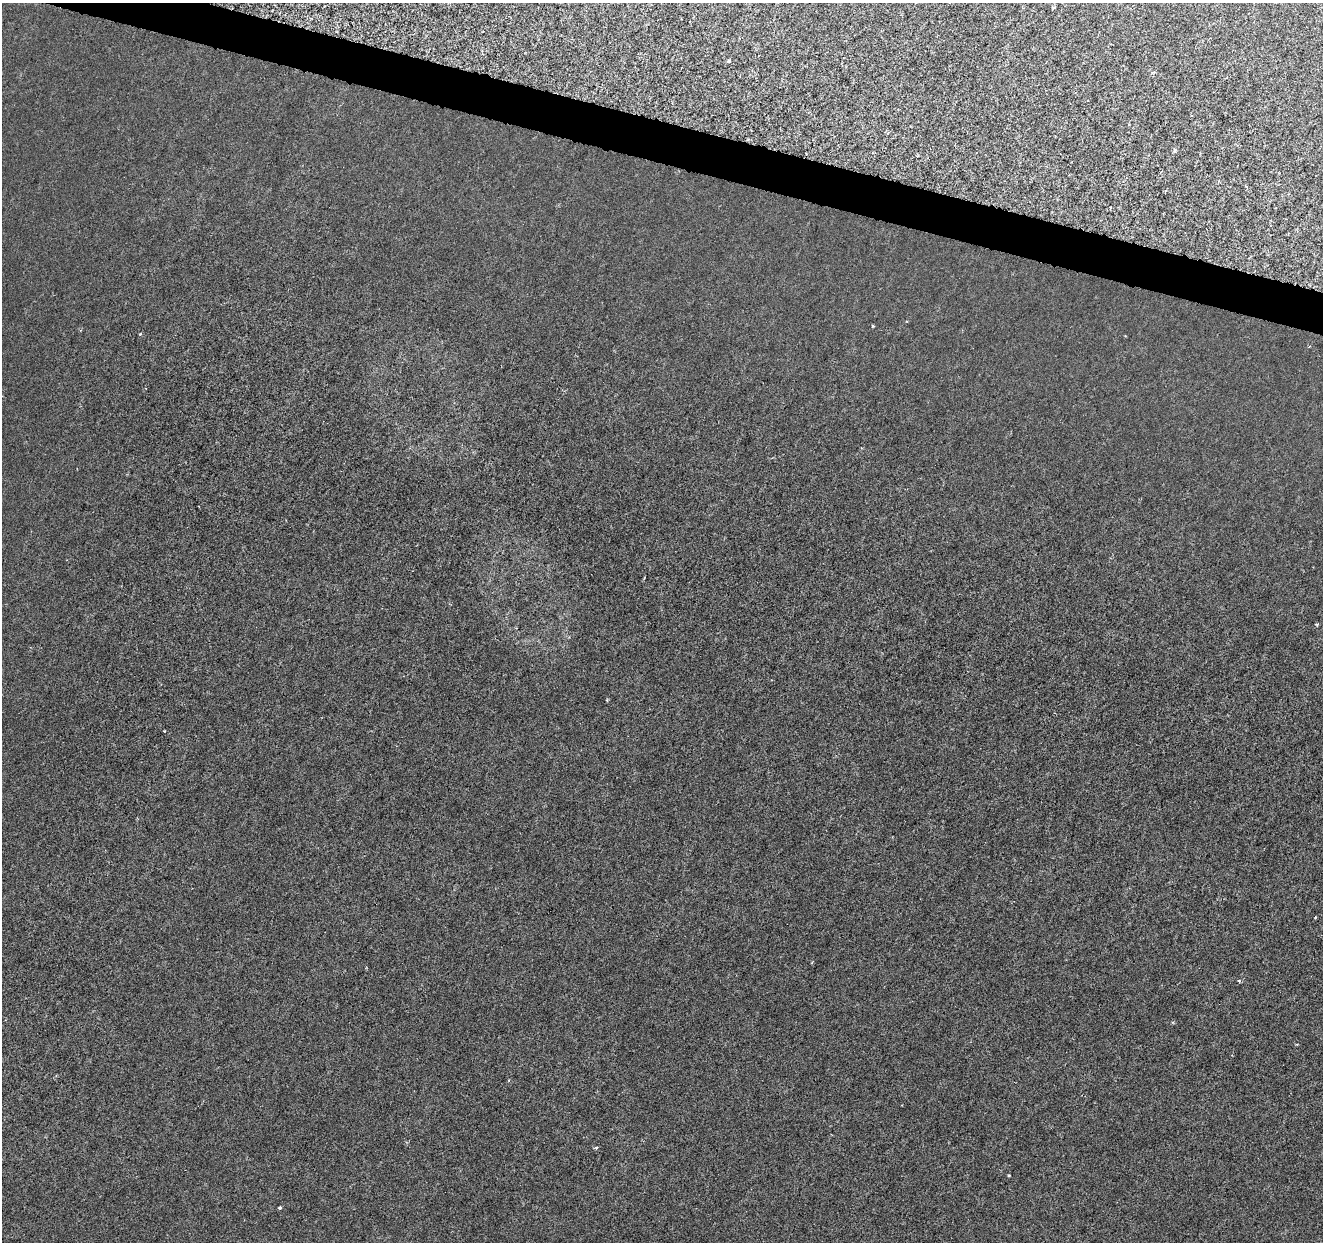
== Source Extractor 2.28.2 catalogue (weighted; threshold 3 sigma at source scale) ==
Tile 11 of 4 x 4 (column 3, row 3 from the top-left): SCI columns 2643-3963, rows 1460-2699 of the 5292 x 5459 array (HDU 1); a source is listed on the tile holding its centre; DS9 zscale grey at full resolution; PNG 1325 x 1244 px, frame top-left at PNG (2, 3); no overlay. Shown black and unused: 3% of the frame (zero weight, under 3 of 6 exposures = <1% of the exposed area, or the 3 px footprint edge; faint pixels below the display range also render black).
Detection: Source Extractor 2.28.2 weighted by HDU 2 'WHT'; one run over the whole footprint, this tile lists its part. Background 8.23e-04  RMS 0.0012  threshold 0.00486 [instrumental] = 3 sigma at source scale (4.09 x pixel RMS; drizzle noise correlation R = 1.36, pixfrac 0.8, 0.0396/0.0396 arcsec/px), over >= 5 px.
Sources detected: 12; all 12 listed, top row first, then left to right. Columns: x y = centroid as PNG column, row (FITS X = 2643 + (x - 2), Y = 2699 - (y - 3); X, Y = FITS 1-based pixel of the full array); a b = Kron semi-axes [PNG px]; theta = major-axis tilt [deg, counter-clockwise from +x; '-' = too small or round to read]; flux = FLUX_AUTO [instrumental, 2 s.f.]
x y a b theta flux
1053 7 5 4 - 0.16
729 61 4 4 - 0.19
1174 150 6 4 -90 0.15
1165 191 4 2 - 0.092
873 326 3 3 - 0.12
140 334 4 4 - 0.11
164 731 3 2 - 0.076
1239 981 4 3 - 0.11
1297 1044 4 2 - 0.082
596 1148 4 3 - 0.26
1009 1175 3 2 - 0.11
280 1207 4 3 - 0.13